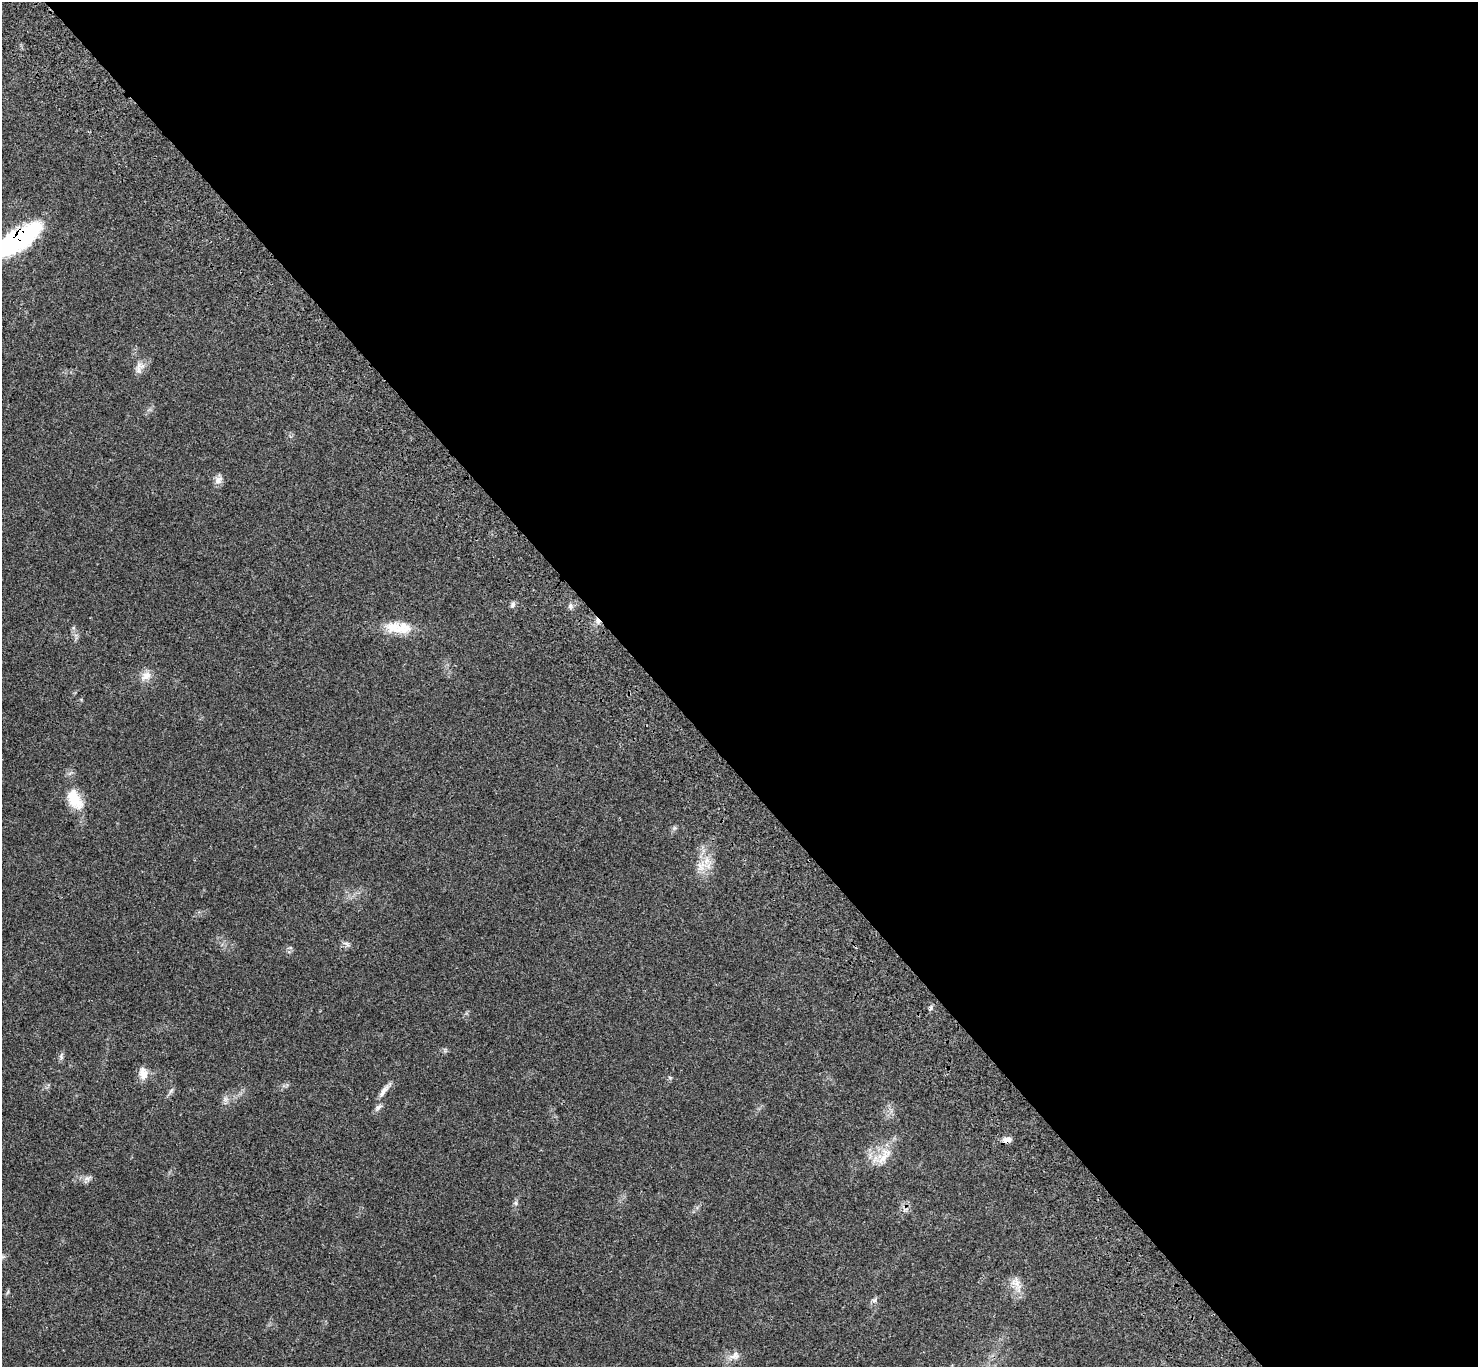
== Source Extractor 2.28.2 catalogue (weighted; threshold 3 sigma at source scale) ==
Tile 8 of 4 x 4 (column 4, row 2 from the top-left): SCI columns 4524-5999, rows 2970-4334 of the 6102 x 6074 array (HDU 1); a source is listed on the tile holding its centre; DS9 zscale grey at full resolution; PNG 1480 x 1369 px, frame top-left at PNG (2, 2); no overlay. Shown black and unused: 56% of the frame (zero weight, under 3 of 4 exposures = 6% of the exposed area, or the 3 px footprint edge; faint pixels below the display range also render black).
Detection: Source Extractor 2.28.2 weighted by HDU 2 'WHT'; one run over the whole footprint, this tile lists its part. Background 0.0683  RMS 0.0056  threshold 0.025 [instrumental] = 3 sigma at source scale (4.5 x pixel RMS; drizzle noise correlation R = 1.50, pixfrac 1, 0.05/0.05 arcsec/px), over >= 5 px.
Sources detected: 24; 1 cosmic-ray / hot-pixel residue — not listed; the other 23 listed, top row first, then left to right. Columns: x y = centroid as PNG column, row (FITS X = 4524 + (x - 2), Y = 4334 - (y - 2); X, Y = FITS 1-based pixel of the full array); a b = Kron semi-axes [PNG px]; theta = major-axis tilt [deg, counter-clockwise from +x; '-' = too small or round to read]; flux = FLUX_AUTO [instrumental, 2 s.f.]
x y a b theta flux
18 239 45 16 34 76
138 366 17 10 30 3.8
218 480 12 9 44 3
513 604 8 6 -89 1.4
570 606 7 5 78 1.3
401 628 27 16 3 13
146 676 15 11 37 4.6
75 799 29 16 -61 14
674 828 7 4 71 0.92
701 866 17 13 43 7.8
931 1008 8 4 81 1.1
61 1056 10 5 86 1.4
144 1075 15 12 74 5
171 1091 9 3 45 1.1
383 1091 17 6 56 3.4
225 1099 7 4 -72 1.4
378 1107 12 6 33 1.7
1007 1140 11 8 8 2.6
883 1158 25 8 47 7
516 1203 6 5 - 1
1017 1282 16 8 -86 4.3
874 1300 7 5 30 1.2
734 1356 12 10 23 3.7
Overlapping masked pixels (flux is a lower limit): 2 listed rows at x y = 18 239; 1007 1140
Isophote crosses this tile's border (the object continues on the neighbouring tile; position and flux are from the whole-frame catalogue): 1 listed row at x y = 18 239
Unlisted compact peaks at least as high as the median listed source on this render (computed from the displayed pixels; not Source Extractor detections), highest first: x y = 87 1178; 670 1078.